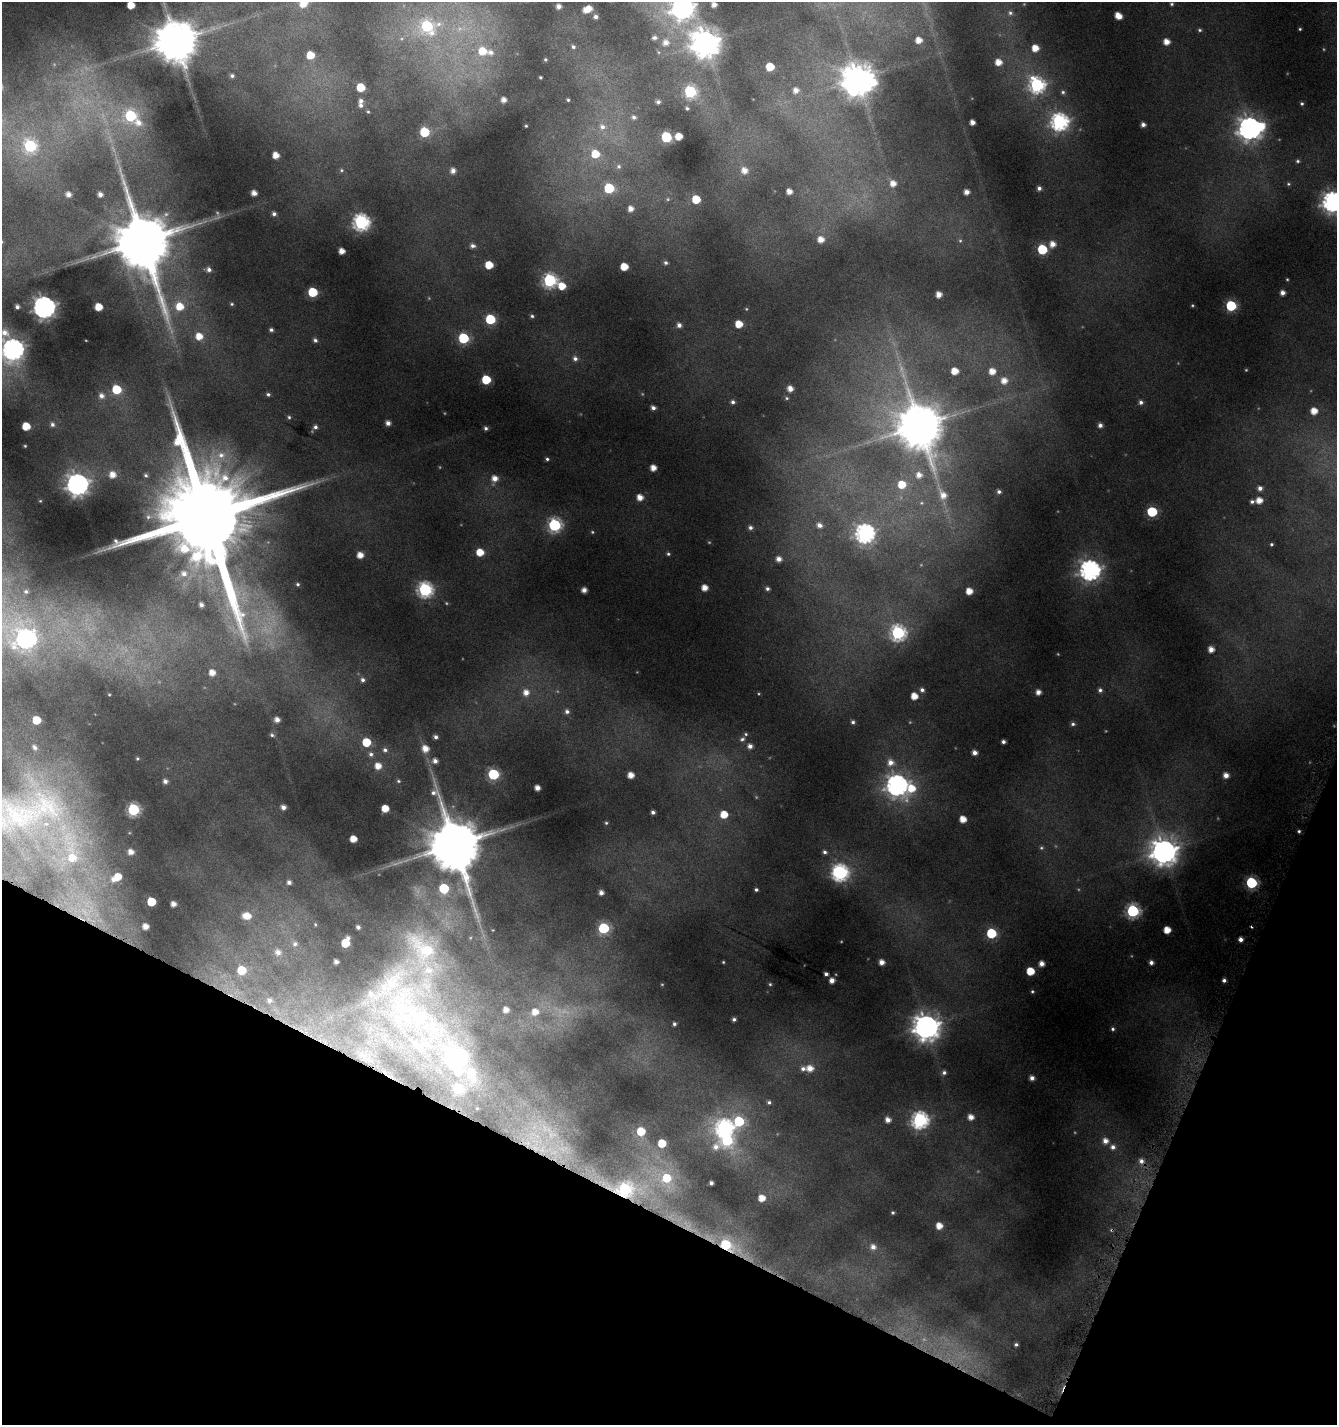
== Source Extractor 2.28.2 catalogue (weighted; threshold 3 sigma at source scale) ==
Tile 15 of 4 x 4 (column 3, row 4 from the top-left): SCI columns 2883-4217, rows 30-1452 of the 5861 x 5722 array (HDU 1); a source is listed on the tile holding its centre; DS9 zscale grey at full resolution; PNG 1339 x 1427 px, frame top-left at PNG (2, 2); no overlay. Shown black and unused: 20% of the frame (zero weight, under 4 of 8 exposures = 2% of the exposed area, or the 3 px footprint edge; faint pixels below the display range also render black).
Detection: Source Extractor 2.28.2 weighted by HDU 2 'WHT'; one run over the whole footprint, this tile lists its part. Background 0.0867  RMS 0.0095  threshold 0.0388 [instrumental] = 3 sigma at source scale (4.09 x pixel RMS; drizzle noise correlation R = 1.36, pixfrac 0.8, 0.0396/0.0396 arcsec/px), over >= 5 px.
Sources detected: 319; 19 too faint to see at this stretch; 2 inside a brighter object's white glare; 3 cosmic-ray / hot-pixel residue — not listed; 9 inside a brighter listed object's ellipse — not listed separately; the other 286 listed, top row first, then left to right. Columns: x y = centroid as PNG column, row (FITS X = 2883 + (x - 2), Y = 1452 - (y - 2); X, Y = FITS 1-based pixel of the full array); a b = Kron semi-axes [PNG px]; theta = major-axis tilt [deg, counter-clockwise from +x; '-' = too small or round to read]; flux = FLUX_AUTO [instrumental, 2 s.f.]
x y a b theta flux
303 4 8 7 - 13
1172 4 5 4 - 1.5
131 5 5 5 - 15
714 5 4 4 - 4.9
559 6 4 4 - 4
682 8 9 8 - 650
589 9 5 4 - 8.1
1010 13 6 6 - 2.1
1118 16 6 5 - 11
596 17 4 4 - 2.6
427 26 10 9 - 83
1300 29 3 3 - 0.93
1200 30 5 4 - 1.5
654 38 6 5 - 2.6
919 40 6 5 - 9.1
176 41 12 11 - 3900
666 42 8 8 - 6.6
1166 42 5 5 - 8.5
705 43 9 9 - 1400
573 47 5 5 - 1.8
1035 48 5 5 - 12
482 51 9 9 - 18
310 55 6 6 - 17
545 59 3 3 - 1.1
998 62 6 6 - 9.6
770 67 5 5 - 22
232 76 6 5 - 2.3
540 77 3 3 - 0.98
857 79 10 9 - 2000
1037 85 7 7 - 210
361 87 6 5 - 24
796 90 6 6 - 5.8
690 92 7 6 - 97
1063 92 6 5 - 2
504 100 4 4 - 4.8
568 100 3 3 - 1
361 101 5 5 - 2.9
658 102 5 5 - 2.4
1302 104 4 4 - 1.2
687 108 4 4 - 1.5
368 112 4 3 - 0.83
130 116 7 6 - 89
634 117 7 6 - 2.5
972 122 4 4 - 5.4
1059 122 8 7 - 280
138 123 11 9 -15 9.1
1143 124 4 4 - 3.7
526 126 3 2 - 0.73
602 127 9 8 - 5.3
1250 128 10 9 - 680
424 132 6 6 - 48
679 136 5 5 - 12
666 137 6 6 - 72
30 146 7 6 - 100
595 154 7 7 - 17
276 155 5 5 - 9.4
1298 161 5 4 - 1.5
619 166 6 6 - 1.9
341 170 5 4 - 1.2
744 170 7 6 - 7.2
453 171 5 5 - 5.2
893 183 7 7 - 8.1
1288 184 6 4 -21 1.3
609 188 6 6 - 55
1039 188 5 5 - 2.9
789 191 5 4 - 6.7
966 192 4 4 - 5.5
254 193 5 4 - 6.1
68 194 5 4 - 4.7
100 194 4 4 - 4.3
696 199 5 5 - 24
1332 201 8 8 - 450
631 209 5 5 - 5.8
274 214 5 4 - 2.7
361 222 7 7 - 250
821 239 6 6 - 8.6
143 241 18 14 -59 8200
1052 244 7 6 - 7.5
473 246 7 5 -8 2.8
1042 249 6 6 - 54
342 251 5 5 - 8.1
665 263 6 5 - 2.1
489 265 5 5 - 21
624 267 5 5 - 16
209 269 6 5 - 3.6
550 280 7 7 - 160
562 286 7 6 - 16
313 292 6 6 - 43
1282 293 4 4 - 4.5
939 294 5 4 - 7.4
232 304 5 4 - 1.3
180 306 8 8 - 17
1231 306 6 6 - 71
17 307 4 3 - 2.3
44 307 7 7 - 670
99 307 5 5 - 16
532 316 5 4 - 1.7
490 319 6 6 - 49
739 324 5 5 - 16
679 325 5 5 - 3.8
271 330 5 4 - 2.1
5 333 11 8 -31 6.9
199 336 7 7 - 12
463 338 6 6 - 70
315 340 5 4 - 2.2
13 349 9 8 - 480
575 358 7 6 - 3.4
955 371 5 5 - 12
992 371 6 6 - 9.5
486 380 6 5 - 35
1004 381 7 6 - 8
116 389 6 6 - 34
790 389 5 5 - 5.9
268 394 5 4 - 1.8
101 396 7 7 - 5.1
733 402 5 5 - 2.4
1141 402 5 5 - 2.6
653 408 5 4 - 3.3
1314 411 6 6 - 12
289 417 5 4 - 1.3
388 423 5 5 - 4.5
52 424 6 5 - 2.9
1100 425 5 5 - 3.7
26 426 5 5 - 20
919 426 14 12 -62 3800
315 427 5 5 - 2.4
486 428 4 4 - 2
25 446 3 2 - 0.71
221 455 14 10 5 12
547 459 5 4 - 1.6
653 468 5 5 - 8.4
112 475 7 7 - 10
146 475 6 6 - 2
919 475 7 7 - 7.1
495 478 7 7 - 7.6
77 484 8 8 - 670
902 484 7 7 - 19
1260 488 5 5 - 3.6
999 492 5 5 - 2.4
943 495 12 9 -58 9
640 497 6 6 - 8.5
1259 500 5 5 - 8.8
40 501 3 3 - 0.63
1252 502 4 4 - 1.9
921 503 6 5 - 1.4
1152 512 6 6 - 61
207 517 34 22 -37 27000
555 525 7 7 - 140
819 525 6 5 - 4
750 527 6 5 - 3
865 533 8 8 - 330
1271 544 3 3 - 1.2
480 552 6 5 - 16
668 554 5 4 - 1.5
360 555 5 5 - 8.8
779 559 5 5 - 5.4
1090 570 8 8 - 450
184 574 7 7 - 4.4
298 584 5 5 - 1.5
704 588 5 5 - 8.6
767 589 5 4 - 2.2
425 590 7 7 - 190
584 590 4 4 - 5.5
26 591 7 6 - 2.7
969 591 5 5 - 10
201 605 4 4 - 3
898 633 7 7 - 180
26 639 10 9 - 320
1211 649 5 5 - 6.9
212 672 6 6 - 8.5
363 680 6 6 - 2.9
922 690 6 5 - 2.9
1100 690 6 5 - 2.4
526 692 7 7 - 6.9
1038 692 5 5 - 5.1
109 694 3 2 - 0.61
914 696 5 5 - 11
567 711 6 5 - 2.7
36 720 5 5 - 20
277 720 5 5 - 5.7
853 722 5 5 - 2
1073 724 6 5 - 2
272 735 6 5 - 1.7
436 737 4 4 - 2.6
742 739 7 5 29 2.2
366 742 6 5 - 30
1003 742 4 3 - 2.5
750 746 5 5 - 4.1
35 747 5 4 - 2.2
425 748 7 6 - 9.2
385 750 6 5 - 2.4
974 753 4 4 - 4.6
371 754 7 6 - 2.6
137 758 4 3 - 0.92
435 761 6 6 - 4.5
890 762 9 9 - 8.2
378 766 6 6 - 9.3
493 774 6 6 - 78
631 775 5 5 - 8.6
1226 775 5 5 - 5.9
165 781 5 4 - 3.6
398 781 5 4 - 1.3
897 785 9 8 - 520
537 788 5 4 - 5.9
911 788 13 10 78 21
283 807 5 4 - 4.2
385 808 5 5 - 14
133 809 6 6 - 110
653 812 4 3 - 2.6
724 814 6 6 - 16
20 815 117 61 -10 280
963 819 5 5 - 11
606 823 4 4 - 1.1
1299 831 4 4 - 1.4
353 839 5 5 - 12
454 845 16 13 -60 6400
1041 848 6 5 - 1.4
1164 851 9 9 - 1000
131 852 6 5 - 6.9
825 852 5 5 - 2.2
840 873 8 7 - 250
118 877 6 6 - 16
289 882 4 4 - 3.1
1251 883 6 6 - 93
444 888 6 6 - 52
756 890 4 4 - 1.8
601 893 5 4 - 4.4
151 902 5 5 - 32
173 904 4 4 - 5.2
1133 911 6 6 - 140
247 916 11 8 -4 15
145 926 5 5 - 8.2
358 927 4 3 - 2.5
604 928 6 6 - 87
1167 930 5 5 - 12
991 933 6 6 - 51
1241 939 4 4 - 3.8
346 943 7 5 64 27
295 944 7 7 - 3.3
278 952 10 9 - 7.5
424 952 90 46 -73 200
336 962 4 4 - 3.7
723 962 3 3 - 0.86
881 962 5 4 - 6.1
1151 962 4 4 - 3.3
1041 964 5 4 - 5.9
242 970 8 8 - 33
1030 971 5 5 - 20
826 974 4 4 - 2.6
832 980 4 4 - 5.8
1224 980 4 3 - 2.2
770 984 4 4 - 1.1
1032 991 4 4 - 1.2
269 1000 9 8 - 5.1
404 1002 227 72 -47 380
506 1010 5 4 - 6.6
535 1012 8 7 - 9.2
734 1019 4 4 - 2.1
674 1024 3 3 - 1.6
926 1027 9 9 - 1000
1113 1029 4 4 - 1.6
454 1057 4 4 - 54
810 1068 7 6 - 8.6
944 1072 6 6 - 2.7
471 1073 23 12 -64 27
1032 1078 4 4 - 4
458 1088 6 6 - 48
769 1102 4 4 - 1.7
971 1117 6 6 - 7.1
888 1120 5 5 - 5.7
920 1120 7 7 - 240
739 1121 7 6 - 53
724 1128 8 7 - 230
641 1131 7 6 - 23
1105 1141 7 6 - 6.3
662 1143 5 5 - 24
1113 1147 7 7 - 4.2
666 1178 11 11 - 22
711 1183 4 4 - 2.9
625 1189 7 7 - 110
762 1198 5 5 - 11
893 1213 4 4 - 1.4
939 1226 5 5 - 9.8
726 1245 15 9 -24 48
873 1247 7 6 - 4.9
1016 1344 5 4 - 1.9
Overlapping masked pixels (flux is a lower limit): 3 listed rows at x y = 404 1002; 625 1189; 726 1245
Isophote crosses this tile's border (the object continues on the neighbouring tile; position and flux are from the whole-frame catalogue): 6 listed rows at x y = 303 4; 131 5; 682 8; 1332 201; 13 349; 20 815